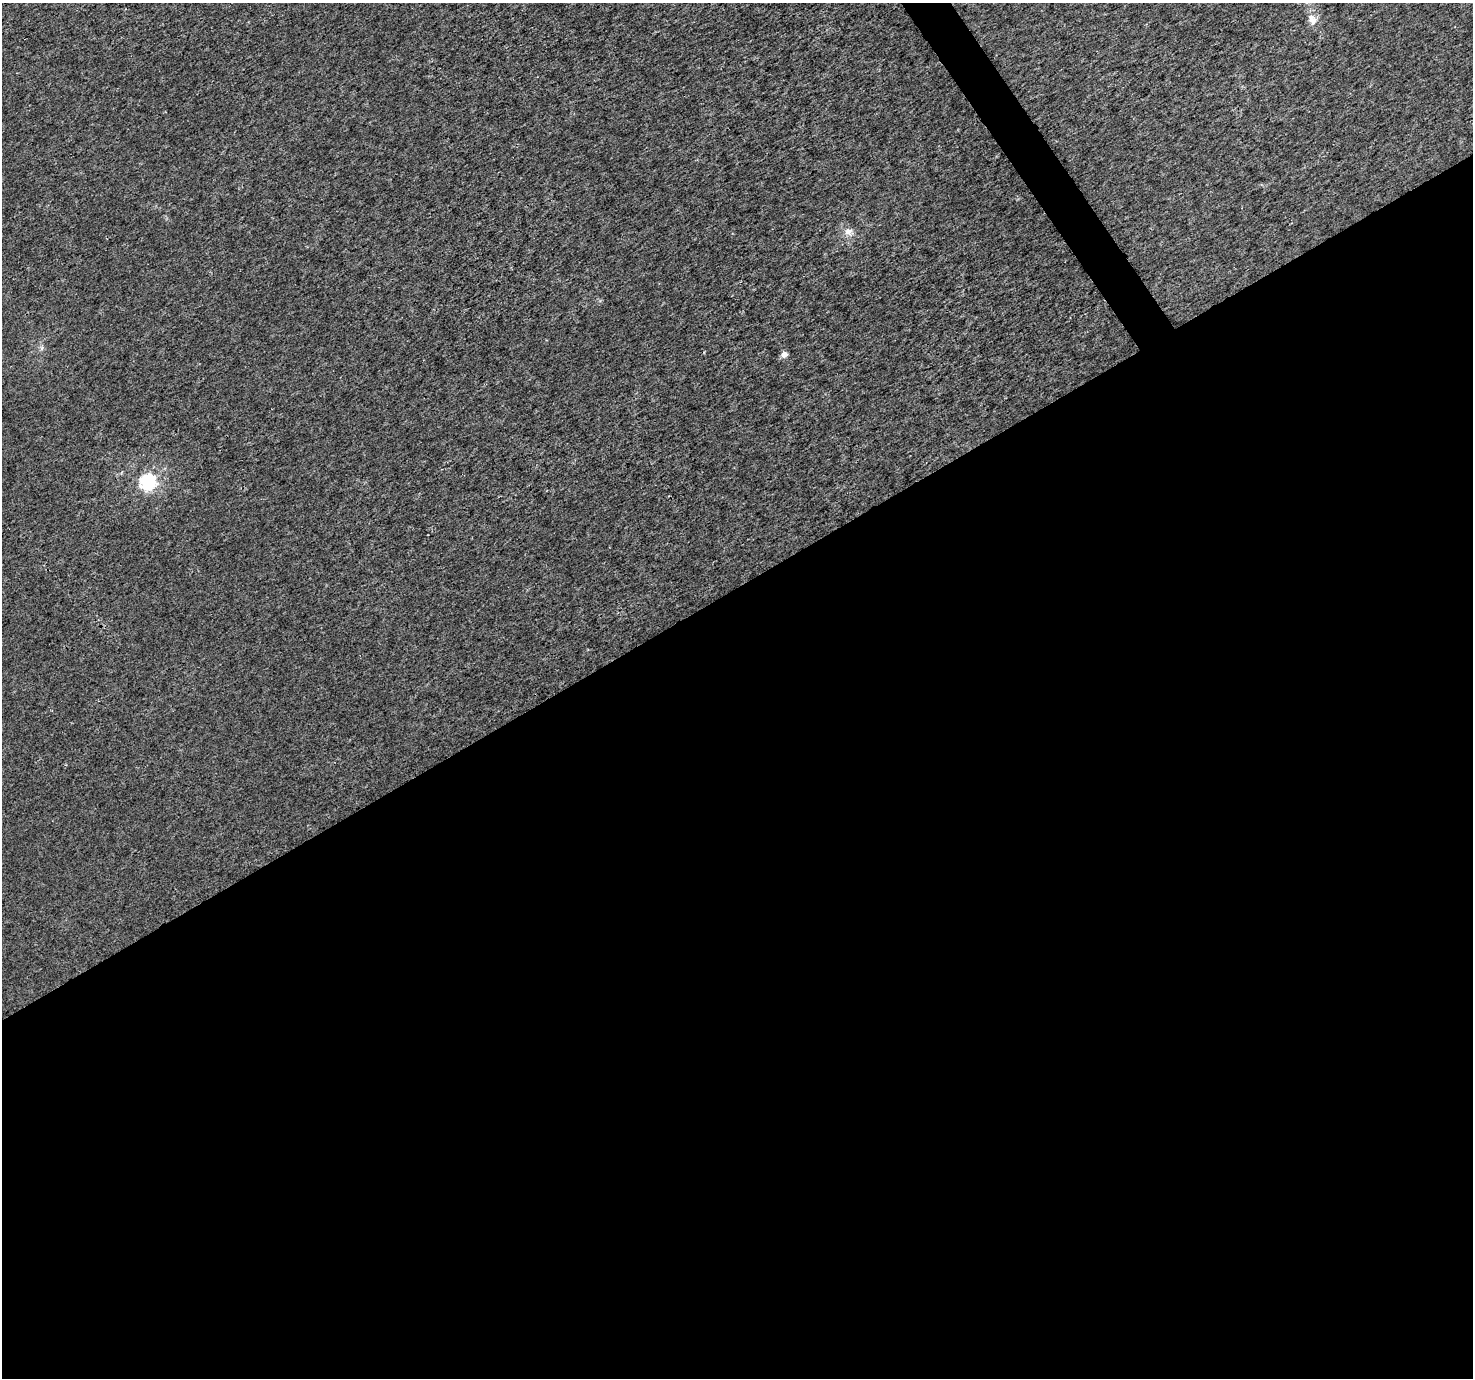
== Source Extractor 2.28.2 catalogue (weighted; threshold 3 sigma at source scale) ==
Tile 15 of 4 x 4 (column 3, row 4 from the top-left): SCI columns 2949-4419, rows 180-1555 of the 5892 x 5802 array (HDU 1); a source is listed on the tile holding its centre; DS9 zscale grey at full resolution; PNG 1475 x 1380 px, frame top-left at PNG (2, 3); no overlay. Shown black and unused: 58% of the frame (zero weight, under 3 of 4 exposures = <1% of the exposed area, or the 3 px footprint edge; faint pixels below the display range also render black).
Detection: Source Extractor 2.28.2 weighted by HDU 2 'WHT'; one run over the whole footprint, this tile lists its part. Background 9.27e-04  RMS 0.002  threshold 0.00901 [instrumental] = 3 sigma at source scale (4.5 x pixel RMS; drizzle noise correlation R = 1.50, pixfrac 1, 0.0396/0.0396 arcsec/px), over >= 5 px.
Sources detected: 5; all 5 listed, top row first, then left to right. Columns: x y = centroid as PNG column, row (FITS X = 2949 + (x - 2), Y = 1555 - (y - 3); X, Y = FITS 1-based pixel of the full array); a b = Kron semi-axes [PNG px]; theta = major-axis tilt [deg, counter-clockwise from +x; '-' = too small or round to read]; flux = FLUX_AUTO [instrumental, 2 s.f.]
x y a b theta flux
1312 19 18 10 -64 2
848 232 10 10 - 1.5
42 348 7 4 89 0.43
784 354 6 5 - 1.6
148 482 7 6 - 55